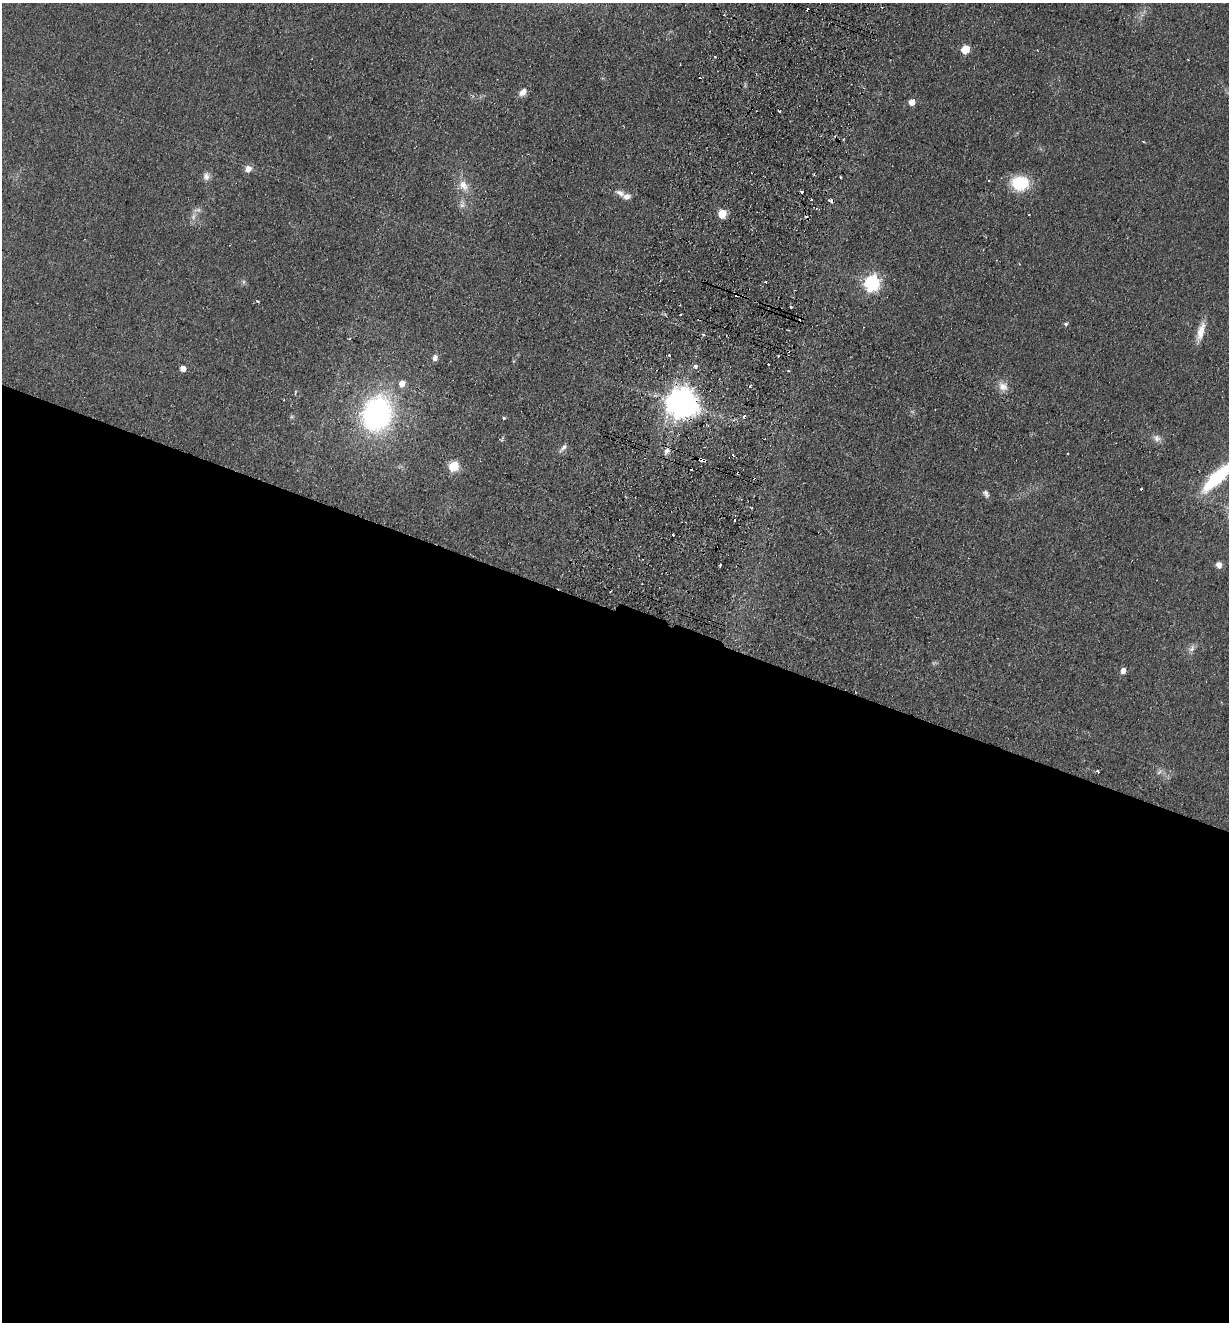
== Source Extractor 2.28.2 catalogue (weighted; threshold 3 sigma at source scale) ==
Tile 14 of 4 x 4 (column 2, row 4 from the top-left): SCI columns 1540-2766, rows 21-1340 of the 5406 x 5319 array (HDU 1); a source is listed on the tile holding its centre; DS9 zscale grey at full resolution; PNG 1231 x 1324 px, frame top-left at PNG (2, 3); no overlay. Shown black and unused: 54% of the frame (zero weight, under 2 of 3 exposures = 3% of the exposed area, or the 3 px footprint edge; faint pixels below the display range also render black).
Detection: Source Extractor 2.28.2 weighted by HDU 2 'WHT'; one run over the whole footprint, this tile lists its part. Background 0.0953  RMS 0.011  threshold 0.0479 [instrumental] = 3 sigma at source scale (4.5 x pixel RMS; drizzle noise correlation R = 1.50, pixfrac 1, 0.05/0.05 arcsec/px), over >= 5 px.
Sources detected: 73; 2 too faint to see at this stretch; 16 cosmic-ray / hot-pixel residue — not listed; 1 inside a brighter listed object's ellipse — not listed separately; the other 54 listed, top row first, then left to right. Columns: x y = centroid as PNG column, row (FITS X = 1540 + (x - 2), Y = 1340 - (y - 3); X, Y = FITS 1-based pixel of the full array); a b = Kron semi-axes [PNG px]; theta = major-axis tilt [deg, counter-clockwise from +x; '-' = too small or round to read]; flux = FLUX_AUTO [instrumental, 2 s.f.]
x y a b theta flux
965 50 6 5 - 27
715 57 3 3 - 1.6
522 92 10 7 48 6.8
912 102 5 5 - 9.5
248 169 9 7 32 7
206 176 11 9 -87 5.5
840 177 4 2 - 0.81
1020 183 19 15 -7 40
463 185 16 11 -57 12
802 191 3 3 - 13
620 193 14 8 -30 6.3
831 201 5 3 - 4.5
462 204 14 6 82 5.1
198 210 13 6 5 4
722 214 6 5 - 31
243 282 6 4 72 1.8
872 283 7 6 - 250
736 294 4 3 - 19
257 301 4 3 - 0.97
791 307 2 2 - 0.92
699 319 3 2 - 1.7
1066 324 5 5 - 1.8
1201 332 26 8 74 14
703 334 4 4 - 1.8
788 351 3 3 - 1.8
670 355 4 3 - 1.7
778 356 3 3 - 1.9
435 358 6 5 - 5.7
514 361 5 3 - 1.1
696 367 4 4 - 4.4
183 369 5 5 - 7.4
402 384 7 6 - 7.7
749 386 4 3 - 1.9
1003 386 14 11 -37 9.1
295 392 6 3 71 1.1
681 404 11 9 -3 1900
377 414 32 26 69 230
292 417 6 4 -18 1.5
504 418 4 4 - 1.4
1157 438 11 9 -33 5.7
502 439 9 5 55 1.7
563 448 16 5 46 4.1
667 451 10 6 65 5.1
702 460 6 3 -16 9.1
453 466 6 5 - 65
738 473 3 2 - 1.3
1218 477 45 12 43 76
986 494 10 6 -59 3.6
673 535 3 2 - 1.3
720 565 3 2 - 1.4
1219 565 6 5 - 7.6
1192 648 13 6 59 4.7
1123 671 6 5 - 6.5
1097 771 4 2 - 1.7
Overlapping masked pixels (flux is a lower limit): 7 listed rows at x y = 831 201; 736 294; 699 319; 788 351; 681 404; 702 460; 738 473
Isophote crosses this tile's border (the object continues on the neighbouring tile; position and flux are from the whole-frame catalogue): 1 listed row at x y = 1218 477